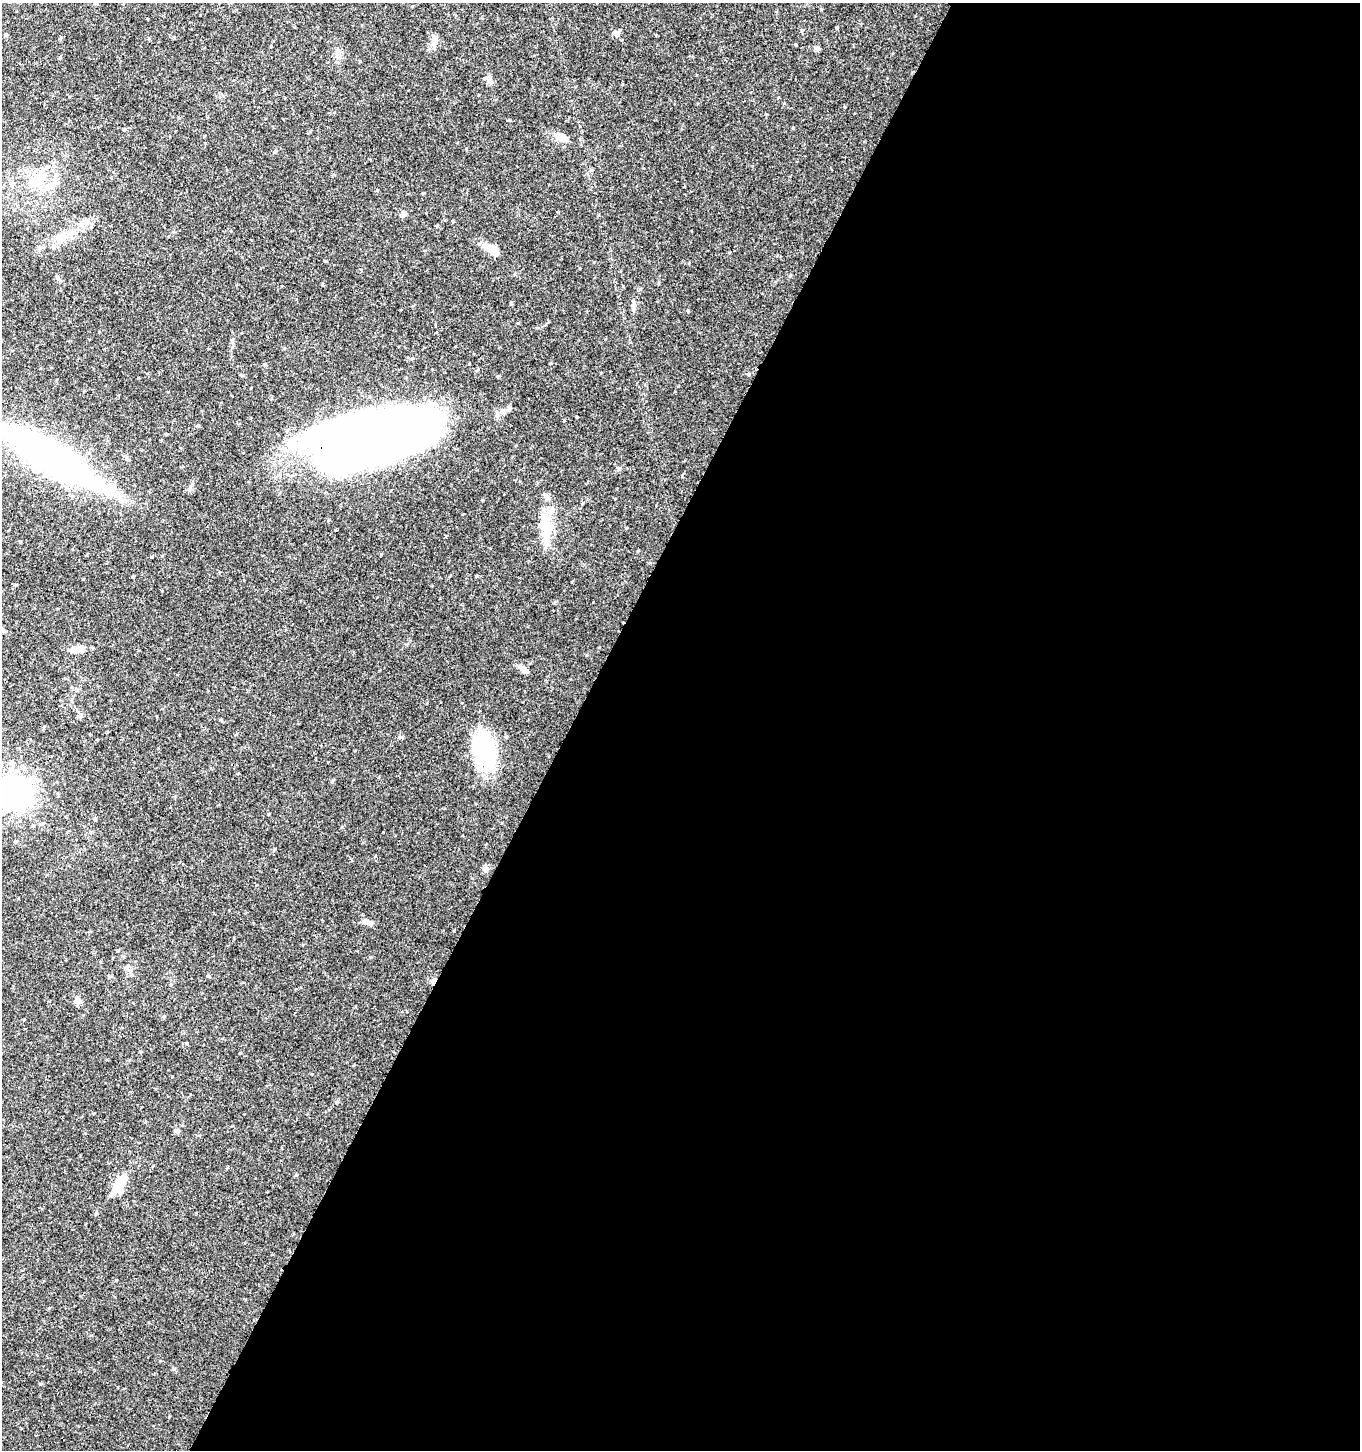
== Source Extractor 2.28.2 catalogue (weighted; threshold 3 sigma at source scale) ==
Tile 12 of 4 x 4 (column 4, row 3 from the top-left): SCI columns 4339-5696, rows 1451-2898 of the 5896 x 5806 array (HDU 1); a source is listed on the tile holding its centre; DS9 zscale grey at full resolution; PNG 1362 x 1452 px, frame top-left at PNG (2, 3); no overlay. Shown black and unused: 58% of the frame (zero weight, under 3 of 4 exposures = <1% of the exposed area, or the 3 px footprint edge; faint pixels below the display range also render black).
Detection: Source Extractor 2.28.2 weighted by HDU 2 'WHT'; one run over the whole footprint, this tile lists its part. Background 0.0292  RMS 0.0034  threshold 0.0154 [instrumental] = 3 sigma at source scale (4.5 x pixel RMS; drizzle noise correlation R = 1.50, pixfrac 1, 0.0396/0.0396 arcsec/px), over >= 5 px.
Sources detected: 38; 6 inside a brighter object's white glare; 1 cosmic-ray / hot-pixel residue — not listed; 2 inside a brighter listed object's ellipse — not listed separately; the other 29 listed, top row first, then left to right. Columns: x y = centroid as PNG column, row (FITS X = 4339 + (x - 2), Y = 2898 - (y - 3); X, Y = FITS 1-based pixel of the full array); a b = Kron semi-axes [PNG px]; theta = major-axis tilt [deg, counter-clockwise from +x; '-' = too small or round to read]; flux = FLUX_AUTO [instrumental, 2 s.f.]
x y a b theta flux
616 33 7 6 - 1.3
6 35 4 4 - 0.4
434 40 15 6 70 1.7
817 48 7 5 -9 0.74
490 81 10 6 -68 1.1
124 129 4 4 - 0.38
560 137 11 8 61 1.7
275 151 5 4 - 0.4
37 179 24 13 28 8
437 225 4 4 - 0.3
62 236 11 9 -31 2.4
491 248 18 9 -16 3.7
634 305 9 5 76 1
363 439 112 45 11 320
49 457 131 31 -30 120
619 469 6 5 - 0.56
189 489 6 5 - 0.69
547 497 12 5 -42 1.1
545 526 28 15 -84 11
77 649 20 7 11 2.8
524 669 16 6 -36 1.5
485 750 42 25 -75 24
14 792 18 16 1 190
485 869 9 7 -67 1
367 922 14 6 -21 1.3
208 976 4 4 - 0.34
77 1001 8 7 - 1.5
176 1131 6 5 - 0.58
118 1184 22 10 56 6.6
Overlapping masked pixels (flux is a lower limit): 1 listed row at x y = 363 439
Isophote crosses this tile's border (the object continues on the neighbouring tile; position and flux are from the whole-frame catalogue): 2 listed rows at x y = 49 457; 14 792
Unlisted compact peaks at least as high as the median listed source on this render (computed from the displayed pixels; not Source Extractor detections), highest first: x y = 381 554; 482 500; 332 782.